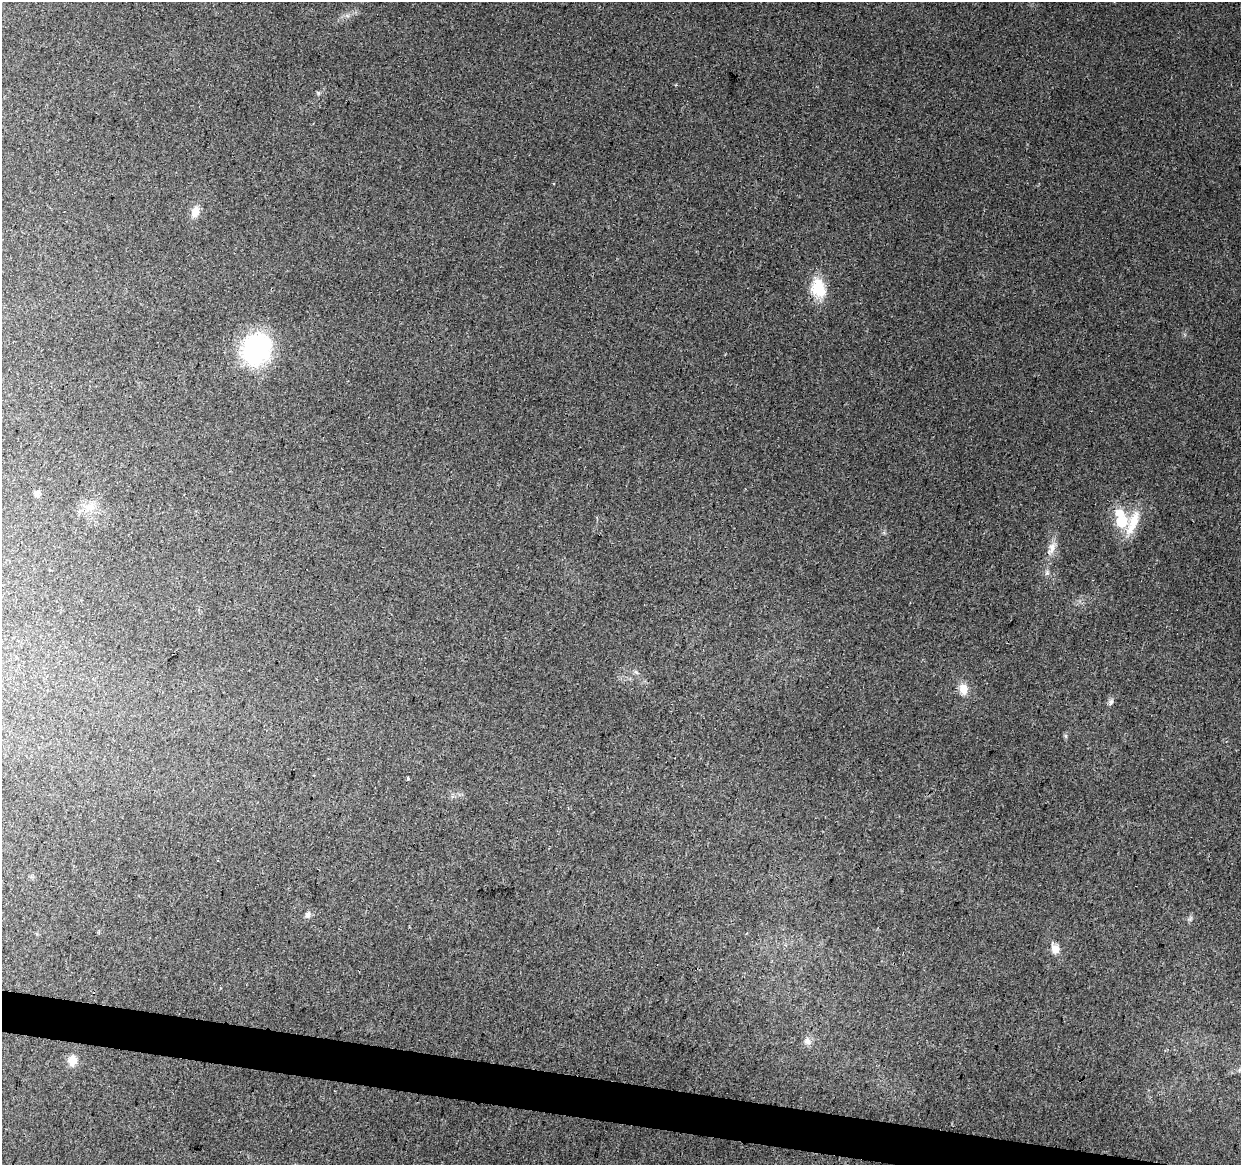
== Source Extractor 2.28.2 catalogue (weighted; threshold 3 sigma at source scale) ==
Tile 6 of 4 x 4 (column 2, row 2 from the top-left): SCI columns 1246-2484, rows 2612-3774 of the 4961 x 5162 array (HDU 1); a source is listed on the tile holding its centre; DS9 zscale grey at full resolution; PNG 1243 x 1167 px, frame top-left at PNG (2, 2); no overlay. Shown black and unused: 3% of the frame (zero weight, under 2 of 3 exposures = <1% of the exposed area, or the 3 px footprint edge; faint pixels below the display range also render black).
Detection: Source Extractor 2.28.2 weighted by HDU 2 'WHT'; one run over the whole footprint, this tile lists its part. Background 0.028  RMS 0.0057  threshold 0.0257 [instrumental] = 3 sigma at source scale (4.5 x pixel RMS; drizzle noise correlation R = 1.50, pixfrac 1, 0.0396/0.0396 arcsec/px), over >= 5 px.
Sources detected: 21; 1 inside a brighter listed object's ellipse — not listed separately; the other 20 listed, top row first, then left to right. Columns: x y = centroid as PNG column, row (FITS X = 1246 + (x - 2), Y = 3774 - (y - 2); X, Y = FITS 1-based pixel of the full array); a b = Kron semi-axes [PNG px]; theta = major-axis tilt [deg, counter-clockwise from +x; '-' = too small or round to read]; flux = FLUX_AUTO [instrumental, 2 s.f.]
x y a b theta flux
195 212 13 9 72 6
819 289 23 17 -72 17
256 349 38 34 59 57
37 493 6 5 - 3.4
92 507 10 8 69 4
1121 521 8 8 - 21
1133 523 38 13 68 15
1052 548 20 9 68 5.5
1047 573 5 5 - 1.2
636 672 7 4 -45 1.1
963 689 14 10 -79 6.3
1111 702 9 6 71 1.8
1066 736 6 4 -71 0.85
407 779 3 3 - 3.6
308 914 8 7 - 2
1190 919 7 5 45 1.1
1055 949 12 10 -90 4.7
807 1041 10 9 - 3.3
72 1060 11 10 - 5.9
1240 1070 6 4 71 0.93
Unlisted compact peaks at least as high as the median listed source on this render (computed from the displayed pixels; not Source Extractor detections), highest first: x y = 318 93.